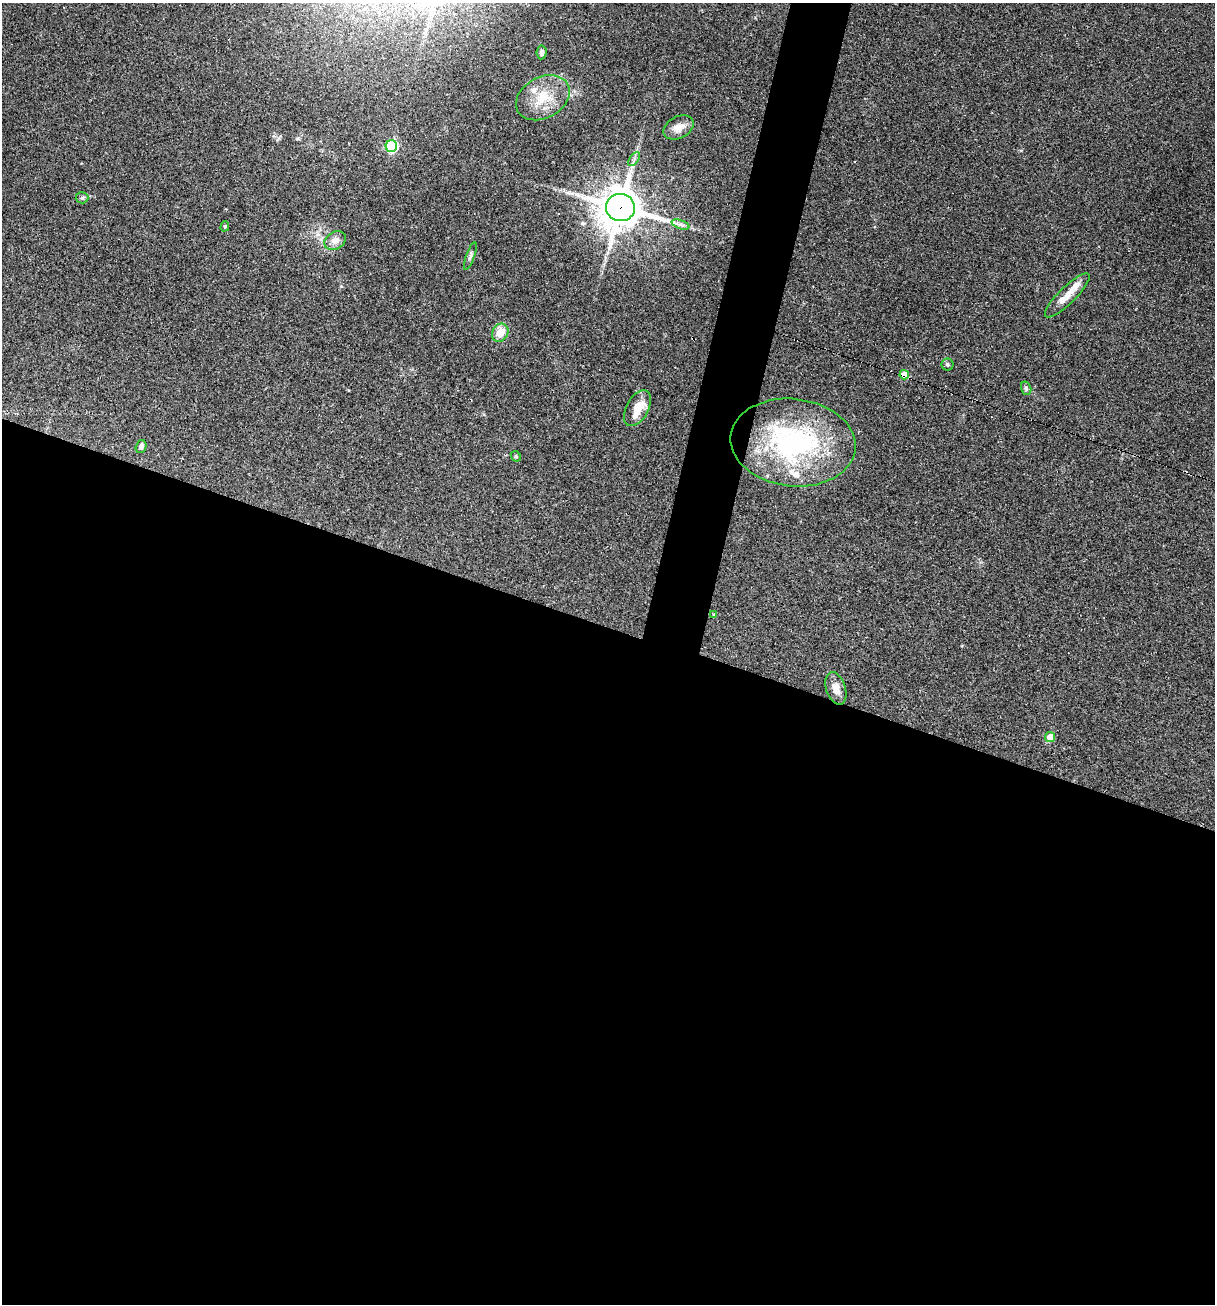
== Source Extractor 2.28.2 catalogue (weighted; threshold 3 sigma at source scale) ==
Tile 14 of 4 x 4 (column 2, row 4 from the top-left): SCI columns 1464-2676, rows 1-1302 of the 5227 x 5208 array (HDU 1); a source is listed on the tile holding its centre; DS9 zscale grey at full resolution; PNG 1217 x 1306 px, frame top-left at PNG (2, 3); each listed source drawn as its Kron ellipse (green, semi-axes under 4 px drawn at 4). Shown black and unused: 55% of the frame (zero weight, under 2 of 3 exposures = <1% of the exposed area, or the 3 px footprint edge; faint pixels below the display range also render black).
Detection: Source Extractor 2.28.2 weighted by HDU 2 'WHT'; one run over the whole footprint, this tile lists its part. Background 0.0665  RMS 0.0055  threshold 0.0247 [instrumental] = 3 sigma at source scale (4.5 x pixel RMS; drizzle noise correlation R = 1.50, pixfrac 1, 0.05/0.05 arcsec/px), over >= 5 px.
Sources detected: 28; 5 inside a brighter listed object's ellipse — not listed separately; the other 23 listed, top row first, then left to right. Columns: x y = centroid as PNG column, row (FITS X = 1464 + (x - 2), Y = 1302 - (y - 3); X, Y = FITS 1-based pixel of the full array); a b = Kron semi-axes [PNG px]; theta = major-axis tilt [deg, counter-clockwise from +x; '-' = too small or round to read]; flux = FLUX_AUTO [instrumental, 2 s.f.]
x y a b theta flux
541 52 7 5 83 1.6
543 98 28 20 28 16
679 127 16 11 28 5.6
391 146 6 5 - 63
634 159 8 4 55 1.3
82 198 6 5 - 1.1
620 207 14 13 - 1500
680 224 9 4 -19 1.6
225 226 5 4 - 0.64
335 241 11 8 28 3.9
470 256 14 3 70 1.3
1067 295 30 8 44 7.3
500 333 9 7 60 7.8
948 365 6 6 - 1
904 375 4 4 - 12
1026 388 7 5 -75 1.1
637 408 19 11 61 9.2
793 443 63 43 -7 97
141 447 7 5 75 1.7
516 456 6 4 -45 0.7
714 614 4 3 - 0.76
836 688 17 9 -72 5.1
1050 737 5 5 - 6.6
Overlapping masked pixels (flux is a lower limit): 2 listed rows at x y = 620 207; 904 375